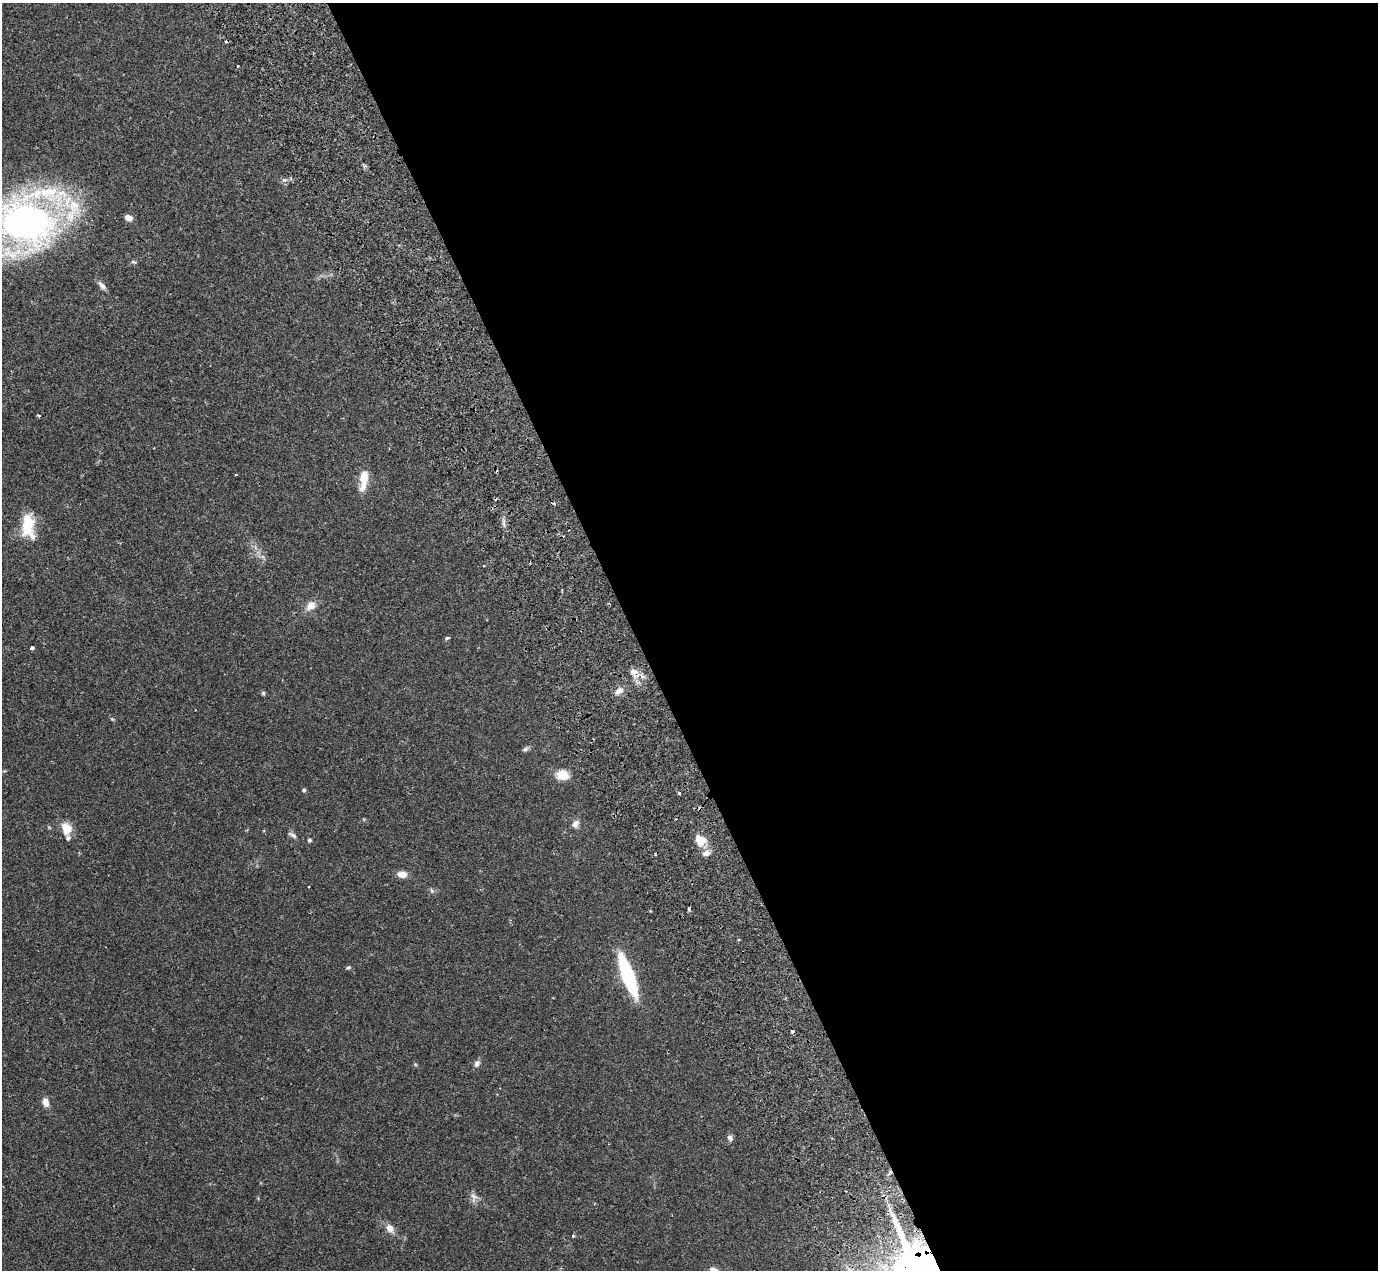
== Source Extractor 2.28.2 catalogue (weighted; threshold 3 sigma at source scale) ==
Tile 8 of 4 x 4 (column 4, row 2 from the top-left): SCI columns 4279-5654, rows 2826-4093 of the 5751 x 5797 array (HDU 1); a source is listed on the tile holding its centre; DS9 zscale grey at full resolution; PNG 1380 x 1272 px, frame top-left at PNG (2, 3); no overlay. Shown black and unused: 54% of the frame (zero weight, under 2 of 3 exposures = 9% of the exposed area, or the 3 px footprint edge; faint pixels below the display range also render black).
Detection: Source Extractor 2.28.2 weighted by HDU 2 'WHT'; one run over the whole footprint, this tile lists its part. Background 0.0831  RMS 0.0058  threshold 0.0259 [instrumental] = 3 sigma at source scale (4.5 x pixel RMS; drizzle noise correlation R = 1.50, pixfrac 1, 0.05/0.05 arcsec/px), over >= 5 px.
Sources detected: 45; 4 cosmic-ray / hot-pixel residue — not listed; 3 inside a brighter listed object's ellipse — not listed separately; the other 38 listed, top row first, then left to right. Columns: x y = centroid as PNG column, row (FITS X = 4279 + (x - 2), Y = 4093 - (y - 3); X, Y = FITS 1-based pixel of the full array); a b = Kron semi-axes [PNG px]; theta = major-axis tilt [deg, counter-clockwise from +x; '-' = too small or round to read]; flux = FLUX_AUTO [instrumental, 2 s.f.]
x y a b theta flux
238 66 3 3 - 0.56
284 180 8 5 -7 1.5
128 218 9 6 -19 3
27 221 59 41 17 310
133 262 8 3 -12 0.75
102 285 13 6 -46 2.3
38 415 4 3 - 0.6
363 480 24 9 82 10
27 527 26 13 82 18
311 606 14 10 37 4.8
447 638 6 4 27 0.88
32 648 4 4 - 2.3
634 672 12 8 -16 3.9
619 691 12 7 43 3.2
263 693 6 5 - 0.84
525 749 8 5 28 1.3
563 775 11 9 -3 9.5
304 790 5 4 - 0.81
679 793 3 3 - 0.81
575 824 11 8 65 2.6
66 828 14 10 -70 7.9
292 835 13 5 -31 1.7
309 840 5 4 - 0.98
700 840 16 12 -41 7.7
402 874 11 7 -5 4.7
308 886 3 2 - 0.58
432 891 6 5 - 1
689 909 3 3 - 1.6
348 967 7 4 18 0.75
628 975 31 8 -70 75
792 1031 3 3 - 2.4
477 1064 10 7 61 1.9
46 1102 11 7 -73 3.6
730 1138 8 6 -60 1.8
474 1196 11 6 -31 2.5
390 1228 14 9 -53 3.9
573 1236 3 3 - 0.93
713 1270 10 7 -20 3.1
Overlapping masked pixels (flux is a lower limit): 2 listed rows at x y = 634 672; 792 1031
Isophote crosses this tile's border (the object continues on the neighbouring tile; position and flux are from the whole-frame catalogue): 2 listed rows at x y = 27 221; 713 1270